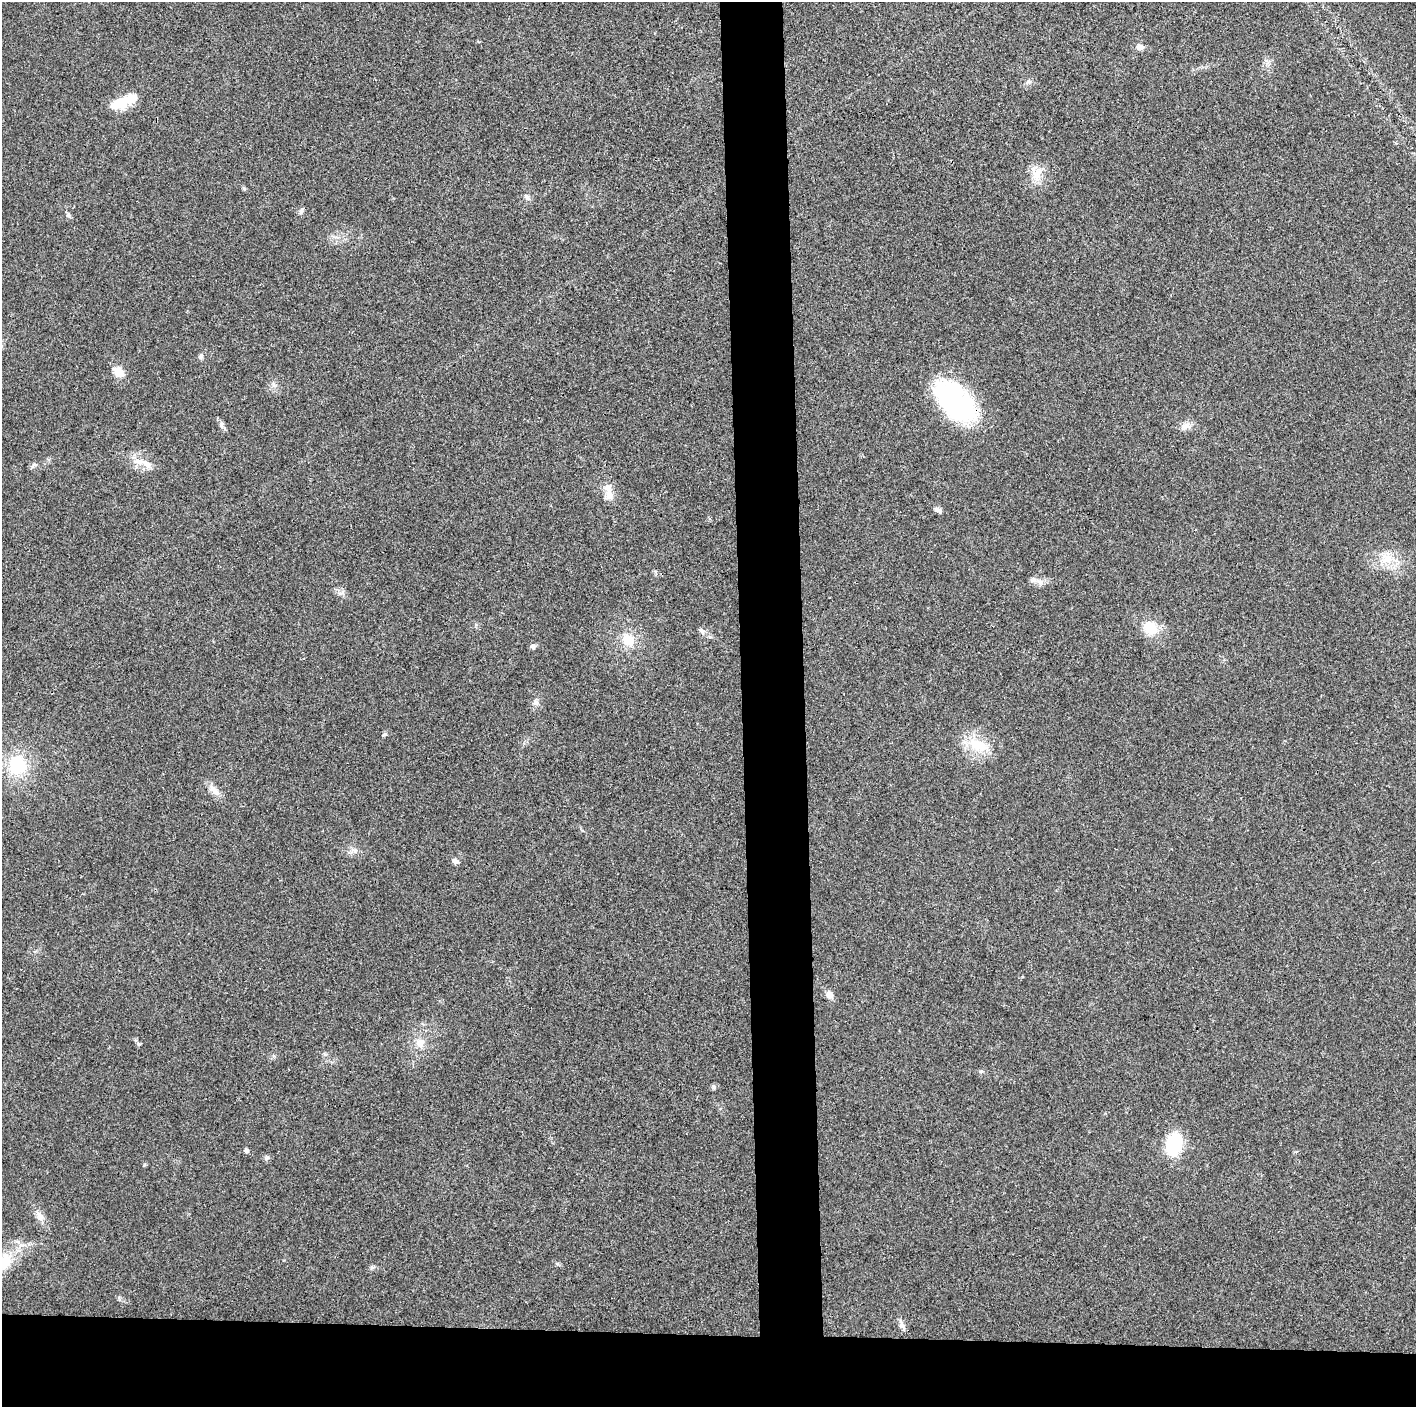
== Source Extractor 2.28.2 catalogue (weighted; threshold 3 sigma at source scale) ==
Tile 8 of 3 x 3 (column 2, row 3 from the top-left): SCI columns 1415-2828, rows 6-1410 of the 4242 x 4224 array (HDU 1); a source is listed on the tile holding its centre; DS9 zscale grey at full resolution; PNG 1418 x 1409 px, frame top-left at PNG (2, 2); no overlay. Shown black and unused: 9% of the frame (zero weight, under 3 of 4 exposures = <1% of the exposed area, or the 3 px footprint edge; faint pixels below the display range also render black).
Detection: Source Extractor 2.28.2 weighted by HDU 2 'WHT'; one run over the whole footprint, this tile lists its part. Background 0.0211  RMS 0.0056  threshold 0.0251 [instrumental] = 3 sigma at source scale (4.5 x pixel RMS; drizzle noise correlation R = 1.50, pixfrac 1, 0.05/0.05 arcsec/px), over >= 5 px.
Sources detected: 42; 1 inside a brighter object's white glare — not listed; the other 41 listed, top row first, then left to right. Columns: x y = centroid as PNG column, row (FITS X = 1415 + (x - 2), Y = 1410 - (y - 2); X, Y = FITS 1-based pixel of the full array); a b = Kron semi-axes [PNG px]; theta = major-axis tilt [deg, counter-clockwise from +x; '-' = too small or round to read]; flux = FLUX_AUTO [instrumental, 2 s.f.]
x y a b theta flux
1140 47 8 6 -1 2.9
1029 82 8 4 8 1.2
120 104 29 12 20 11
1036 174 17 14 65 7.9
527 197 7 6 - 1.4
301 211 9 5 74 1.4
68 215 6 5 - 0.99
201 356 6 6 - 1.2
118 372 12 8 -40 7.2
955 401 47 24 -46 85
222 426 7 4 -71 1.3
1185 426 15 6 34 2.9
146 464 17 7 -39 4.6
34 465 7 4 18 1
609 495 19 10 -87 5.3
938 510 12 6 -32 1.8
1387 558 18 13 -32 9.4
1040 582 10 6 -30 2.4
341 593 10 3 11 1.2
1150 628 21 18 -48 10
701 630 8 5 -45 1.3
628 640 16 14 -45 9.6
532 646 7 6 - 1.5
535 702 9 7 74 2.1
384 734 7 5 21 0.9
978 745 29 14 -24 15
17 765 20 19 - 26
214 790 19 7 -48 4.5
455 861 7 6 - 2
829 995 10 9 - 2.7
420 1043 12 10 -69 4.4
138 1044 6 5 - 1.1
981 1071 6 4 40 0.75
713 1087 6 4 -70 0.83
1174 1144 18 12 77 35
246 1150 5 5 - 1.5
267 1158 8 4 38 0.96
40 1216 16 7 -70 3.4
2 1263 33 18 34 22
372 1267 7 4 1 1
902 1326 9 7 -38 1.9
Overlapping masked pixels (flux is a lower limit): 1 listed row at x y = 955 401
Isophote crosses this tile's border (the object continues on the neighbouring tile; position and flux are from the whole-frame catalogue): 1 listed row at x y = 2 1263
Unlisted compact peaks at least as high as the median listed source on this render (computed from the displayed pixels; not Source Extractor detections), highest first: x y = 325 1054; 244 188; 710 637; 355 851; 557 1264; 274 1056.